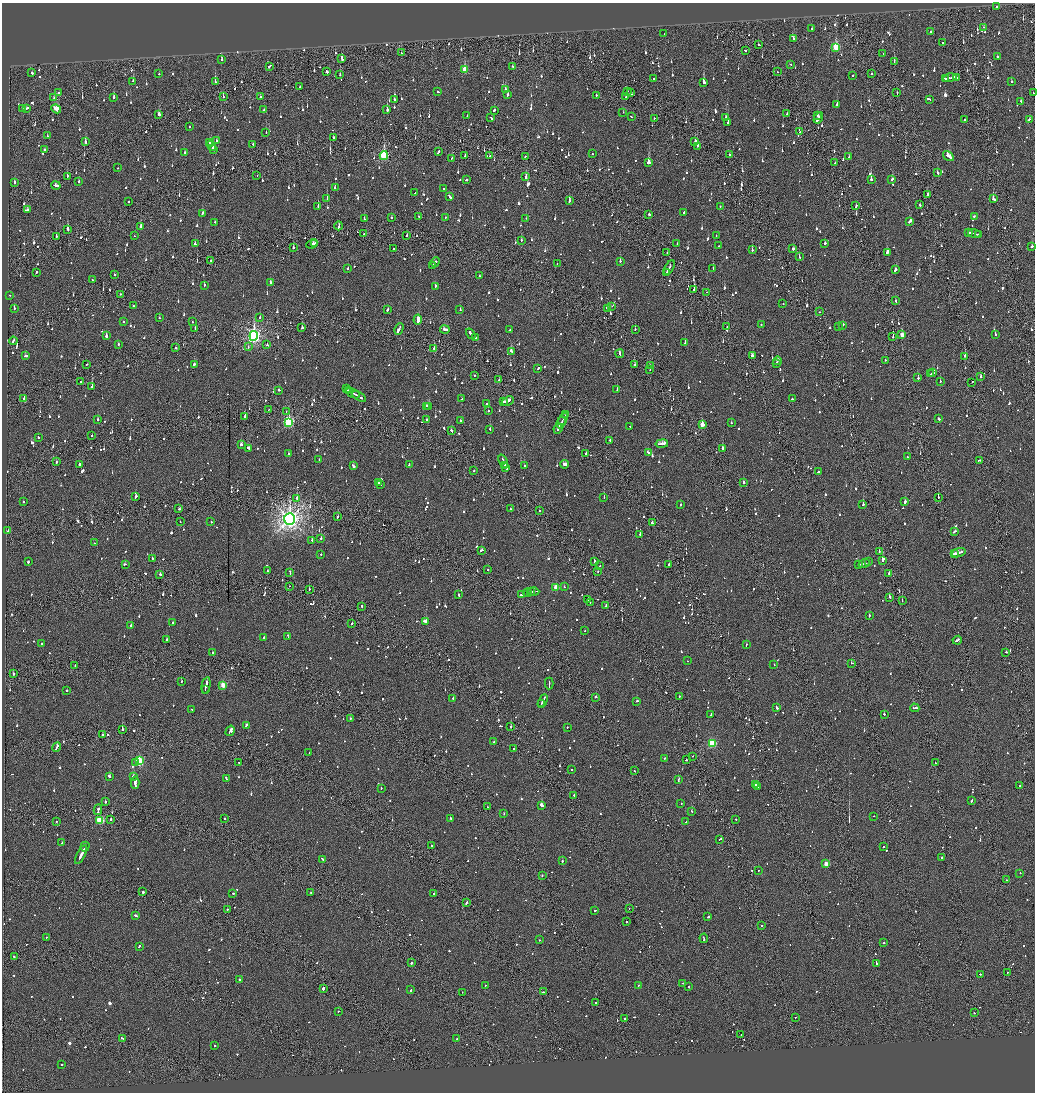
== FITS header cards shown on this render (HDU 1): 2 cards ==
NAXIS1  =                 2065
NAXIS2  =                 2180

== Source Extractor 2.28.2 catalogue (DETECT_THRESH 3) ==
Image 2065 x 2180 px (HDU 1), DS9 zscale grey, zoomed out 1/2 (1 PNG px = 2 x 2 image px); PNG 1037 x 1094 px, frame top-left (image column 1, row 2179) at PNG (2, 3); each listed source drawn as its Kron ellipse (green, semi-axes under 4 px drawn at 4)
Background -0.113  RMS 0.066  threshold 0.197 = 3 sigma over >= 5 px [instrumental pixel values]
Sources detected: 1812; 91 cannot appear on this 1/2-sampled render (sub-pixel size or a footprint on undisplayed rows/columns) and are neither listed nor drawn; of the other 1721, the 500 brightest by FLUX_AUTO listed and drawn (1221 fainter detections omitted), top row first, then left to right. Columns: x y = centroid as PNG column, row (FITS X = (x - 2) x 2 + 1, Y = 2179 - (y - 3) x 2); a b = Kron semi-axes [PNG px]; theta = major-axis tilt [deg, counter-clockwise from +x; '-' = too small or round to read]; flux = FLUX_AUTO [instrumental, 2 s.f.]
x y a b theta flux
997 7 3 2 - 120
983 27 2 2 - 80
812 29 2 2 - 650
931 31 2 2 - 120
664 34 2 2 - 120
793 38 3 2 - 130
943 43 3 2 - 320
758 44 2 1 - 150
836 47 4 3 - 740
745 50 2 2 - 92
401 53 2 1 - 290
883 54 2 1 - 330
997 57 2 2 - 140
342 59 3 2 - 480
221 60 2 2 - 190
894 62 2 1 - 130
791 64 2 1 - 110
269 66 4 2 - 300
512 66 2 2 - 160
465 70 4 3 - 360
327 71 3 2 - 240
777 72 2 2 - 100
32 73 2 2 - 82
159 74 2 2 - 78
871 74 2 2 - 270
340 75 2 2 - 78
853 75 2 2 - 96
956 77 3 2 - 380
950 78 7 2 12 370
654 79 2 2 - 160
946 79 4 2 - 200
133 81 2 2 - 110
215 81 2 2 - 110
704 82 2 2 - 900
1011 82 2 2 - 120
300 87 2 2 - 100
505 90 3 2 - 190
437 91 2 2 - 150
627 91 2 2 - 88
58 93 2 1 - 95
631 93 4 2 - 170
897 93 2 2 - 99
1033 93 2 1 - 120
508 95 2 2 - 570
596 95 2 2 - 96
626 96 2 2 - 89
114 97 3 2 - 210
223 97 2 1 - 160
260 97 2 2 - 100
54 98 2 1 - 120
929 99 2 2 - 73
394 100 3 2 - 79
1021 101 3 2 - 130
837 105 3 2 - 150
26 108 2 2 - 560
22 109 4 2 - 86
56 109 5 3 - 400
264 110 2 2 - 160
387 110 2 2 - 570
494 110 3 2 - 96
623 112 2 2 - 74
159 114 3 3 - 130
787 114 2 2 - 150
818 115 2 2 - 110
467 116 2 2 - 90
631 117 3 2 - 110
491 118 2 2 - 110
654 118 2 1 - 150
726 118 2 2 - 190
818 118 6 2 57 310
965 119 2 2 - 100
1029 119 3 2 - 73
728 123 2 2 - 140
189 127 2 2 - 170
800 132 3 2 - 280
266 133 2 2 - 120
47 136 3 2 - 100
333 137 2 2 - 190
217 140 2 2 - 100
85 142 3 2 - 130
695 142 3 2 - 310
209 143 2 2 - 94
253 144 2 2 - 120
211 146 5 2 - 360
697 146 2 2 - 410
44 149 2 2 - 360
214 149 3 2 - 150
439 151 2 2 - 120
184 152 2 2 - 82
592 154 2 2 - 120
384 155 4 3 - 1100
730 155 2 2 - 100
465 156 3 2 - 110
490 156 2 2 - 210
525 156 2 2 - 81
948 156 6 2 -34 770
849 157 2 2 - 130
452 158 3 2 - 87
649 163 3 3 - 550
835 163 2 1 - 110
117 168 2 2 - 150
937 172 3 2 - 120
67 176 2 2 - 130
257 176 2 1 - 160
526 177 3 2 - 180
871 179 2 2 - 260
892 179 3 2 - 160
466 180 2 2 - 180
79 181 2 2 - 120
15 182 2 2 - 130
56 185 5 2 - 160
335 188 2 2 - 76
443 188 2 2 - 100
415 193 2 2 - 190
928 194 2 1 - 150
450 197 4 2 - 260
327 198 2 2 - 220
993 199 3 2 - 180
569 200 3 2 - 480
129 202 2 2 - 220
920 205 2 2 - 130
856 206 3 2 - 84
318 207 2 2 - 120
720 207 2 1 - 75
27 210 3 2 - 400
684 212 3 2 - 150
202 213 3 2 - 84
649 214 2 2 - 190
419 216 2 2 - 72
974 216 2 2 - 90
445 217 2 2 - 110
391 218 2 2 - 130
526 218 2 2 - 170
364 219 2 2 - 74
910 221 3 2 - 150
214 222 2 2 - 89
141 226 3 2 - 110
339 226 4 2 - 150
68 229 4 2 - 150
969 233 2 2 - 150
975 233 7 2 -15 250
364 234 2 1 - 130
407 235 2 2 - 88
716 235 2 2 - 80
979 235 2 2 - 130
56 236 2 2 - 100
134 236 2 2 - 270
521 240 2 2 - 120
825 243 2 2 - 160
195 244 2 2 - 93
312 244 6 2 24 150
315 244 4 1 - 110
677 244 2 2 - 170
719 246 2 2 - 81
1032 246 2 2 - 220
293 247 2 2 - 280
393 249 2 2 - 160
793 249 2 2 - 95
752 250 2 2 - 130
887 252 3 2 - 270
667 253 2 1 - 77
799 257 2 2 - 120
211 260 2 2 - 80
620 261 2 2 - 230
435 262 5 2 - 220
557 263 2 2 - 75
433 266 3 2 - 190
669 268 8 2 60 290
713 268 2 1 - 200
348 269 2 1 - 230
895 270 3 2 - 130
36 272 3 2 - 120
667 272 4 1 - 150
114 275 2 2 - 95
479 276 2 1 - 110
92 280 2 2 - 72
270 282 2 2 - 170
204 285 2 2 - 340
435 286 3 2 - 130
694 289 2 2 - 810
707 292 2 1 - 130
121 294 2 2 - 81
9 295 2 1 - 110
895 301 2 2 - 110
783 304 2 2 - 120
133 306 3 2 - 200
612 306 2 1 - 140
14 308 2 2 - 330
607 308 3 2 - 140
460 309 2 2 - 120
387 310 3 2 - 110
819 312 2 1 - 91
159 317 2 1 - 150
260 318 2 2 - 74
418 320 5 3 - 60000
123 321 2 2 - 350
192 322 2 2 - 140
761 324 2 2 - 170
842 325 3 2 - 91
727 327 2 1 - 99
838 327 2 2 - 160
195 328 2 2 - 200
302 328 2 2 - 240
399 329 6 1 62 390
445 329 5 2 - 160
635 329 2 2 - 96
510 330 2 2 - 72
471 334 6 2 -56 350
995 334 2 2 - 76
902 335 3 2 - 180
106 336 2 2 - 460
254 336 5 4 - 4000
893 337 2 1 - 150
476 338 2 2 - 81
13 341 4 2 - 250
685 343 2 2 - 110
118 344 2 2 - 94
267 345 2 2 - 88
248 347 2 1 - 91
175 348 2 2 - 110
434 348 2 2 - 130
511 351 3 2 - 290
620 354 4 2 - 250
25 356 3 2 - 230
752 356 3 2 - 170
965 356 2 2 - 180
885 360 2 2 - 160
777 361 4 2 - 140
776 363 2 2 - 81
87 364 2 2 - 95
194 364 2 2 - 300
634 365 2 2 - 81
651 365 2 1 - 310
538 368 3 2 - 180
650 370 2 1 - 220
933 373 3 2 - 92
931 374 2 2 - 100
474 375 2 1 - 100
980 377 2 2 - 78
918 378 2 2 - 170
499 380 2 2 - 77
81 381 2 2 - 90
940 381 2 2 - 80
972 382 3 1 - 110
92 387 2 2 - 520
346 389 3 2 - 580
279 390 2 2 - 97
348 390 2 2 - 260
617 390 2 2 - 81
353 393 7 1 -28 460
359 396 7 2 -32 320
24 398 3 2 - 120
462 399 3 2 - 97
792 399 2 2 - 430
508 401 6 2 25 200
504 402 3 2 - 72
486 403 2 1 - 510
426 406 2 1 - 98
429 407 3 2 - 230
268 409 2 1 - 78
488 411 2 2 - 92
286 412 2 1 - 87
565 415 3 1 - 110
245 416 2 2 - 250
426 419 2 2 - 150
563 419 7 1 62 250
939 419 3 2 - 110
98 420 2 2 - 230
460 420 2 2 - 160
289 422 4 3 - 1300
561 423 6 2 62 300
731 423 2 2 - 74
702 424 3 3 - 180
630 427 2 2 - 78
490 429 2 2 - 120
558 429 5 2 - 210
451 430 3 2 - 110
92 436 2 2 - 160
38 437 3 2 - 79
610 440 2 2 - 130
241 444 3 2 - 99
662 444 6 2 10 510
248 448 3 2 - 180
723 448 2 2 - 300
648 452 2 2 - 350
586 453 2 2 - 180
288 454 2 2 - 93
907 457 2 2 - 110
319 460 2 2 - 94
979 460 3 2 - 130
503 461 7 2 -68 500
57 462 3 2 - 120
79 464 2 2 - 210
409 464 4 2 - 170
565 464 4 2 - 260
505 465 3 1 - 250
353 466 3 2 - 630
524 466 2 2 - 83
506 468 4 2 - 390
473 471 2 1 - 110
819 471 3 2 - 100
378 482 2 2 - 350
743 483 2 2 - 360
380 484 3 2 - 210
135 497 3 2 - 140
604 497 2 1 - 110
938 497 2 1 - 140
297 498 2 1 - 290
23 502 2 2 - 72
905 502 3 2 - 230
681 505 2 2 - 99
863 505 2 2 - 260
179 509 2 2 - 72
510 509 2 2 - 75
539 510 2 2 - 110
338 517 2 2 - 140
290 519 6 5 - 9700
180 521 2 1 - 110
211 522 2 2 - 87
652 523 2 2 - 110
8 530 3 1 - 74
954 532 3 2 - 240
640 534 2 2 - 110
321 538 2 2 - 110
312 540 2 2 - 180
94 543 2 2 - 350
482 550 3 2 - 110
879 552 2 2 - 82
959 553 7 2 16 240
321 554 2 2 - 110
955 554 4 1 - 97
152 558 2 2 - 110
882 560 4 2 - 530
595 561 4 2 - 160
28 562 2 2 - 360
869 562 2 1 - 230
125 564 3 2 - 91
859 564 2 2 - 120
864 564 6 2 18 180
669 565 2 2 - 190
600 566 2 1 - 79
488 570 2 2 - 140
267 571 2 2 - 84
290 572 3 2 - 78
598 572 2 1 - 110
889 573 2 2 - 110
160 574 2 2 - 490
290 586 2 1 - 72
556 587 3 3 - 340
564 587 2 2 - 72
309 589 2 1 - 110
531 592 3 2 - 100
534 592 5 1 - 200
528 593 4 2 - 160
458 595 2 2 - 110
521 595 4 2 - 140
890 597 3 2 - 160
588 599 2 2 - 220
902 601 2 1 - 100
590 602 3 2 - 74
362 606 2 2 - 110
606 606 2 2 - 270
869 616 3 2 - 83
425 621 4 2 - 400
172 622 2 2 - 160
352 623 2 2 - 170
131 625 2 2 - 330
585 631 2 2 - 120
264 637 2 2 - 950
288 637 3 2 - 96
166 640 2 2 - 180
957 640 5 2 - 170
42 643 2 2 - 140
746 645 3 2 - 110
1006 652 2 2 - 160
212 653 2 2 - 96
687 661 2 2 - 110
852 663 3 2 - 110
774 664 2 2 - 75
75 665 2 1 - 73
13 674 2 2 - 220
181 681 2 2 - 110
549 683 6 2 88 250
206 685 8 2 79 380
223 685 3 3 - 310
205 689 3 1 - 130
67 690 2 2 - 130
679 696 2 2 - 73
596 697 2 2 - 120
453 698 2 2 - 130
543 701 7 2 63 290
637 701 2 2 - 100
541 704 2 1 - 79
777 708 3 2 - 320
915 708 4 2 - 200
192 709 3 2 - 95
884 714 2 2 - 330
711 715 3 2 - 300
350 718 2 1 - 91
246 725 4 2 - 130
511 727 2 2 - 370
567 727 2 2 - 81
122 729 2 2 - 370
230 731 5 3 - 300
102 735 2 2 - 82
494 742 2 2 - 82
712 743 3 3 - 920
57 747 5 2 - 190
514 748 2 1 - 140
309 753 2 2 - 81
692 756 2 1 - 170
664 758 2 2 - 100
686 760 2 2 - 100
139 761 3 3 - 1200
239 762 2 2 - 92
135 763 2 2 - 78
935 763 3 1 - 97
571 769 2 2 - 86
634 771 2 2 - 80
109 776 3 2 - 250
134 777 3 2 - 310
226 779 4 2 - 280
678 780 3 2 - 110
135 783 6 2 -90 500
756 785 2 2 - 220
757 786 2 2 - 110
1020 786 2 2 - 96
381 788 2 2 - 75
574 795 2 2 - 240
972 800 3 2 - 100
105 802 2 2 - 200
681 804 2 2 - 87
542 805 3 2 - 1000
487 807 2 1 - 88
98 810 5 2 - 300
691 811 2 2 - 420
504 813 2 2 - 130
874 816 2 2 - 72
224 818 2 2 - 73
450 818 2 1 - 340
111 819 2 2 - 230
736 819 2 2 - 72
100 820 3 3 - 860
56 822 2 1 - 110
686 822 3 2 - 120
720 839 4 2 - 110
62 843 2 2 - 79
431 846 2 2 - 100
85 847 5 2 - 180
884 847 2 2 - 110
81 855 10 2 63 450
942 857 2 2 - 88
323 859 3 2 - 170
562 861 2 2 - 130
826 864 3 2 - 190
758 870 2 1 - 99
1020 873 2 2 - 100
542 875 2 1 - 150
1006 880 2 2 - 110
143 892 2 2 - 250
233 893 2 2 - 110
311 893 2 2 - 110
434 894 2 2 - 160
466 903 3 2 - 96
629 908 2 1 - 110
227 910 2 1 - 470
595 911 2 2 - 290
136 915 3 2 - 110
708 917 3 2 - 210
626 922 2 1 - 170
762 926 2 2 - 190
46 937 2 1 - 98
704 938 5 1 - 160
539 940 2 2 - 91
884 943 2 2 - 150
139 946 2 2 - 110
14 957 3 2 - 94
411 963 2 2 - 240
876 963 3 2 - 150
1007 972 2 1 - 73
980 974 2 2 - 72
239 979 2 2 - 91
683 983 2 2 - 100
485 985 2 1 - 74
639 985 2 1 - 140
689 987 2 2 - 220
323 988 2 2 - 670
411 990 2 2 - 96
462 992 2 1 - 140
543 992 2 2 - 79
596 1003 3 2 - 96
338 1011 2 2 - 78
974 1013 2 2 - 77
795 1017 2 2 - 150
624 1019 2 2 - 190
741 1034 2 1 - 79
122 1038 2 2 - 99
457 1039 2 2 - 100
215 1045 2 2 - 120
62 1064 2 2 - 89
At the frame edge (FLAGS 8, measured only in part): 1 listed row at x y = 1033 93
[1221 fainter detections neither listed nor drawn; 91 sub-pixel or undisplayed-footprint detections neither listed nor drawn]